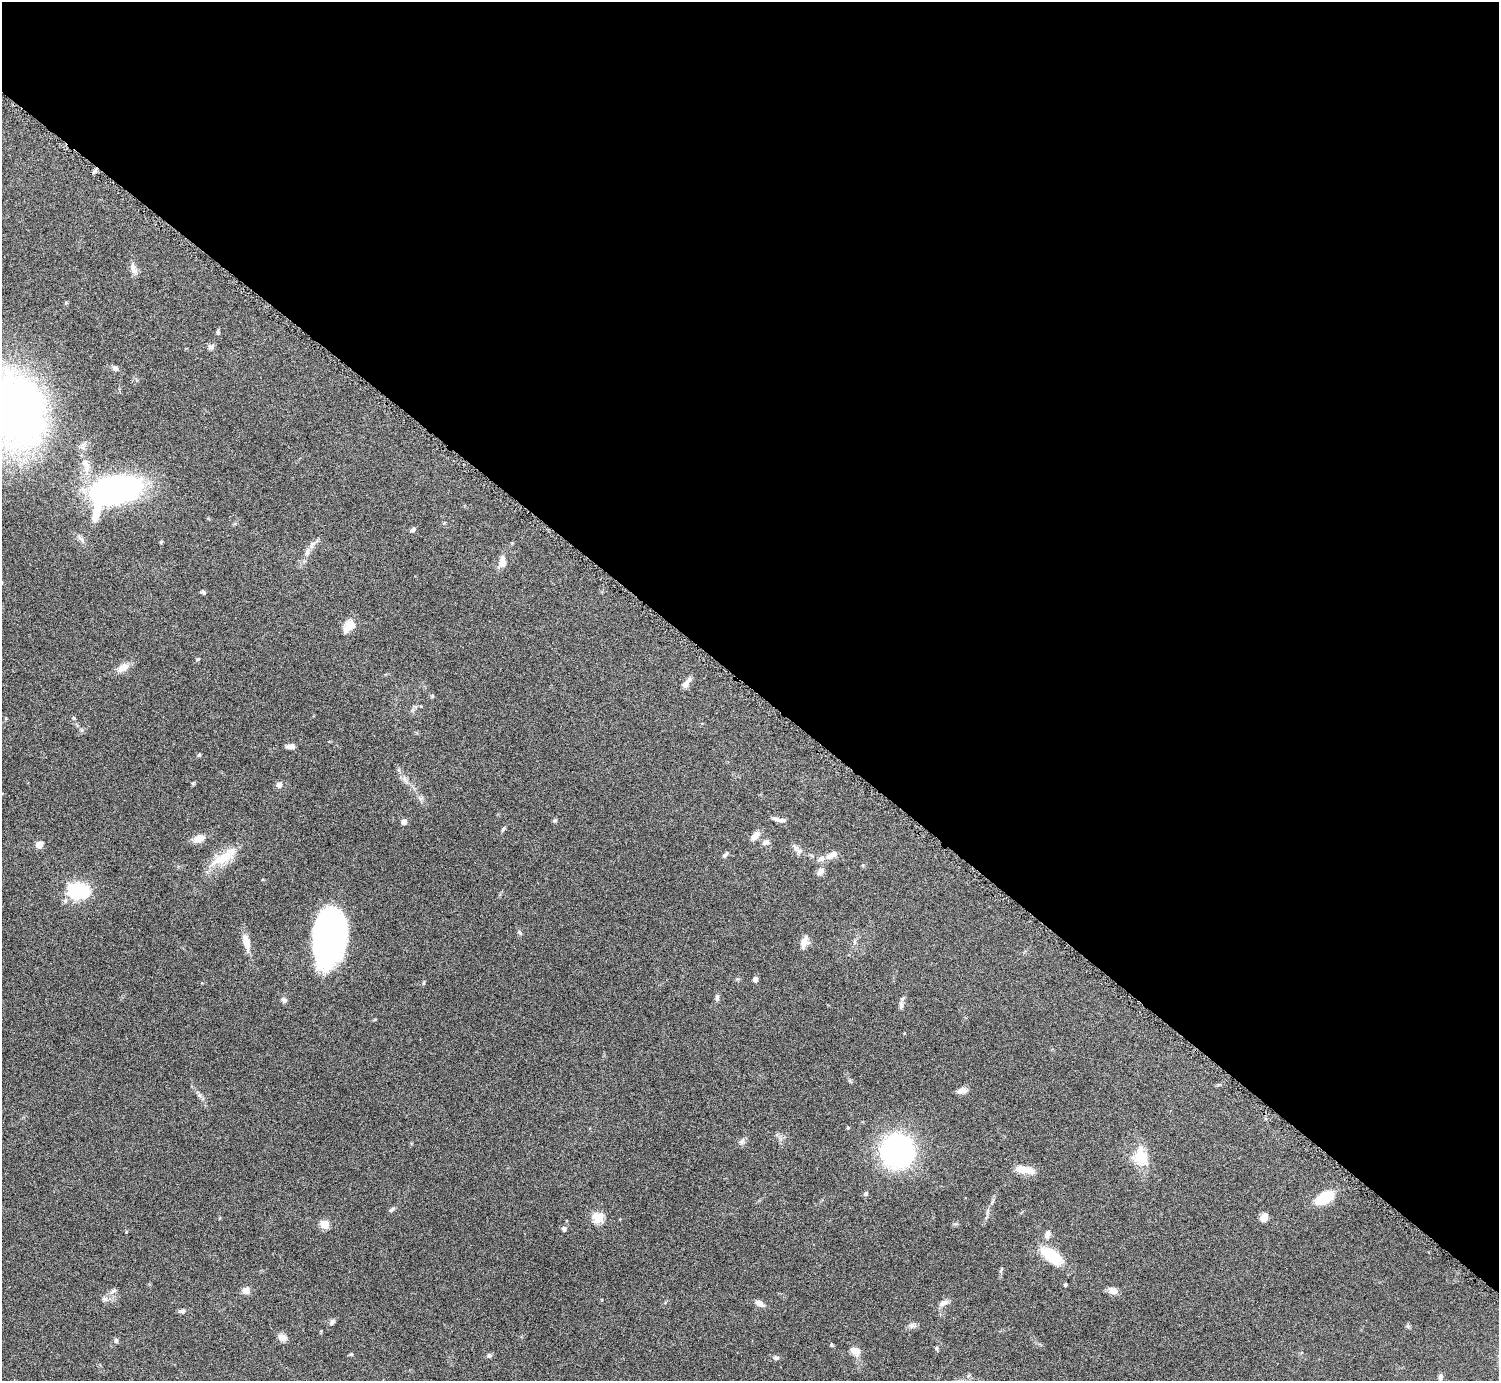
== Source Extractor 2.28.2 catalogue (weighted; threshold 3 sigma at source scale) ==
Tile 3 of 4 x 4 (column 3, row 1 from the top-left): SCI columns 3002-4498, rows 4312-5690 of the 6004 x 6005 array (HDU 1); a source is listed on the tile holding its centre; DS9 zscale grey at full resolution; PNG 1501 x 1383 px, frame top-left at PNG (2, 2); no overlay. Shown black and unused: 50% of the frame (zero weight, under 4 of 8 exposures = <1% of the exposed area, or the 3 px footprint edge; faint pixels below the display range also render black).
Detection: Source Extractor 2.28.2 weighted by HDU 2 'WHT'; one run over the whole footprint, this tile lists its part. Background 0.0788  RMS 0.0048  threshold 0.0195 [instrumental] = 3 sigma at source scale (4.09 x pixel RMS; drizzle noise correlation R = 1.36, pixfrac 0.8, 0.05/0.05 arcsec/px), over >= 5 px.
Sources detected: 87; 4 inside a brighter object's white glare — not listed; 1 inside a brighter listed object's ellipse — not listed separately; the other 82 listed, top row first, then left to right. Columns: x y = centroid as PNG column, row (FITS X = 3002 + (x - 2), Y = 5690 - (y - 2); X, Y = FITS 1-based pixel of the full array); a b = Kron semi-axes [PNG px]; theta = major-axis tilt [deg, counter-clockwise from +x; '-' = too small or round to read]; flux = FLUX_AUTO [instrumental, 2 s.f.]
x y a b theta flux
94 171 9 3 45 0.85
133 268 17 7 -66 2.4
66 303 6 4 1 0.46
218 332 7 5 90 0.66
211 347 8 6 30 1.2
115 368 7 6 - 1.4
5 408 87 68 -10 240
86 465 22 10 -73 6.1
116 489 46 24 9 120
413 530 7 5 34 1
81 539 14 4 -52 1.5
161 542 4 4 - 0.61
307 552 12 7 75 2.3
502 562 16 9 85 3.7
203 592 6 5 - 0.69
349 626 17 11 47 4.7
198 659 5 4 - 0.46
123 667 15 9 27 4.4
686 683 16 6 57 2.5
432 696 5 4 - 0.54
73 718 6 4 -88 0.52
82 730 6 4 -71 0.65
290 746 9 5 3 2.2
199 755 5 4 - 0.66
405 779 8 6 -60 1.4
279 784 7 6 - 2.1
776 819 14 6 -20 1.9
555 820 6 5 - 0.8
404 822 5 5 - 2.2
503 829 8 4 66 0.72
755 836 12 7 50 2.8
199 839 15 10 23 3.8
766 842 10 7 29 1.7
39 844 5 5 - 5.3
799 850 15 7 -31 2.4
725 855 9 4 51 1
831 855 17 8 27 3.4
223 858 35 13 29 12
820 871 11 7 45 2
76 891 7 7 - 88
519 932 7 4 -31 0.62
325 939 56 27 82 100
246 942 23 9 -77 4.7
804 942 15 9 70 3
855 942 8 4 81 0.94
755 979 5 5 - 2
717 998 10 5 85 1
284 1000 8 6 -26 1.2
901 1005 13 5 88 1.5
962 1091 13 6 10 2.1
199 1095 7 5 -44 1
742 1141 10 6 57 1.5
897 1151 23 22 - 110
1140 1157 21 19 -50 11
1025 1170 24 8 -11 6
866 1193 5 5 - 0.99
1325 1198 17 9 28 17
392 1210 9 5 28 0.95
598 1218 6 6 - 25
1264 1218 9 8 - 2.8
324 1224 5 5 - 12
564 1229 5 5 - 1.2
1047 1234 12 8 77 2.1
1052 1256 28 13 -36 15
1001 1270 7 3 58 0.56
1065 1284 3 3 - 0.64
113 1291 9 6 37 1.3
246 1291 11 9 34 2.4
1113 1291 10 7 -9 3
760 1303 10 6 -29 2.7
944 1303 12 7 25 2.1
182 1311 10 5 6 1.1
332 1322 10 6 50 1.3
912 1326 9 7 -19 1.4
283 1337 12 9 -24 2.3
116 1341 7 5 88 0.81
832 1345 6 4 -67 0.59
936 1348 6 5 - 0.65
855 1351 13 10 -37 3.7
489 1355 6 6 - 0.87
776 1358 8 6 -10 1.2
1440 1377 9 6 78 1.1
Isophote crosses this tile's border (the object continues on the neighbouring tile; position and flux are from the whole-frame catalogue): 1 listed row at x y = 5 408
Unlisted compact peaks at least as high as the median listed source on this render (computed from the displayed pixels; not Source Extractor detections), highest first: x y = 351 1354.